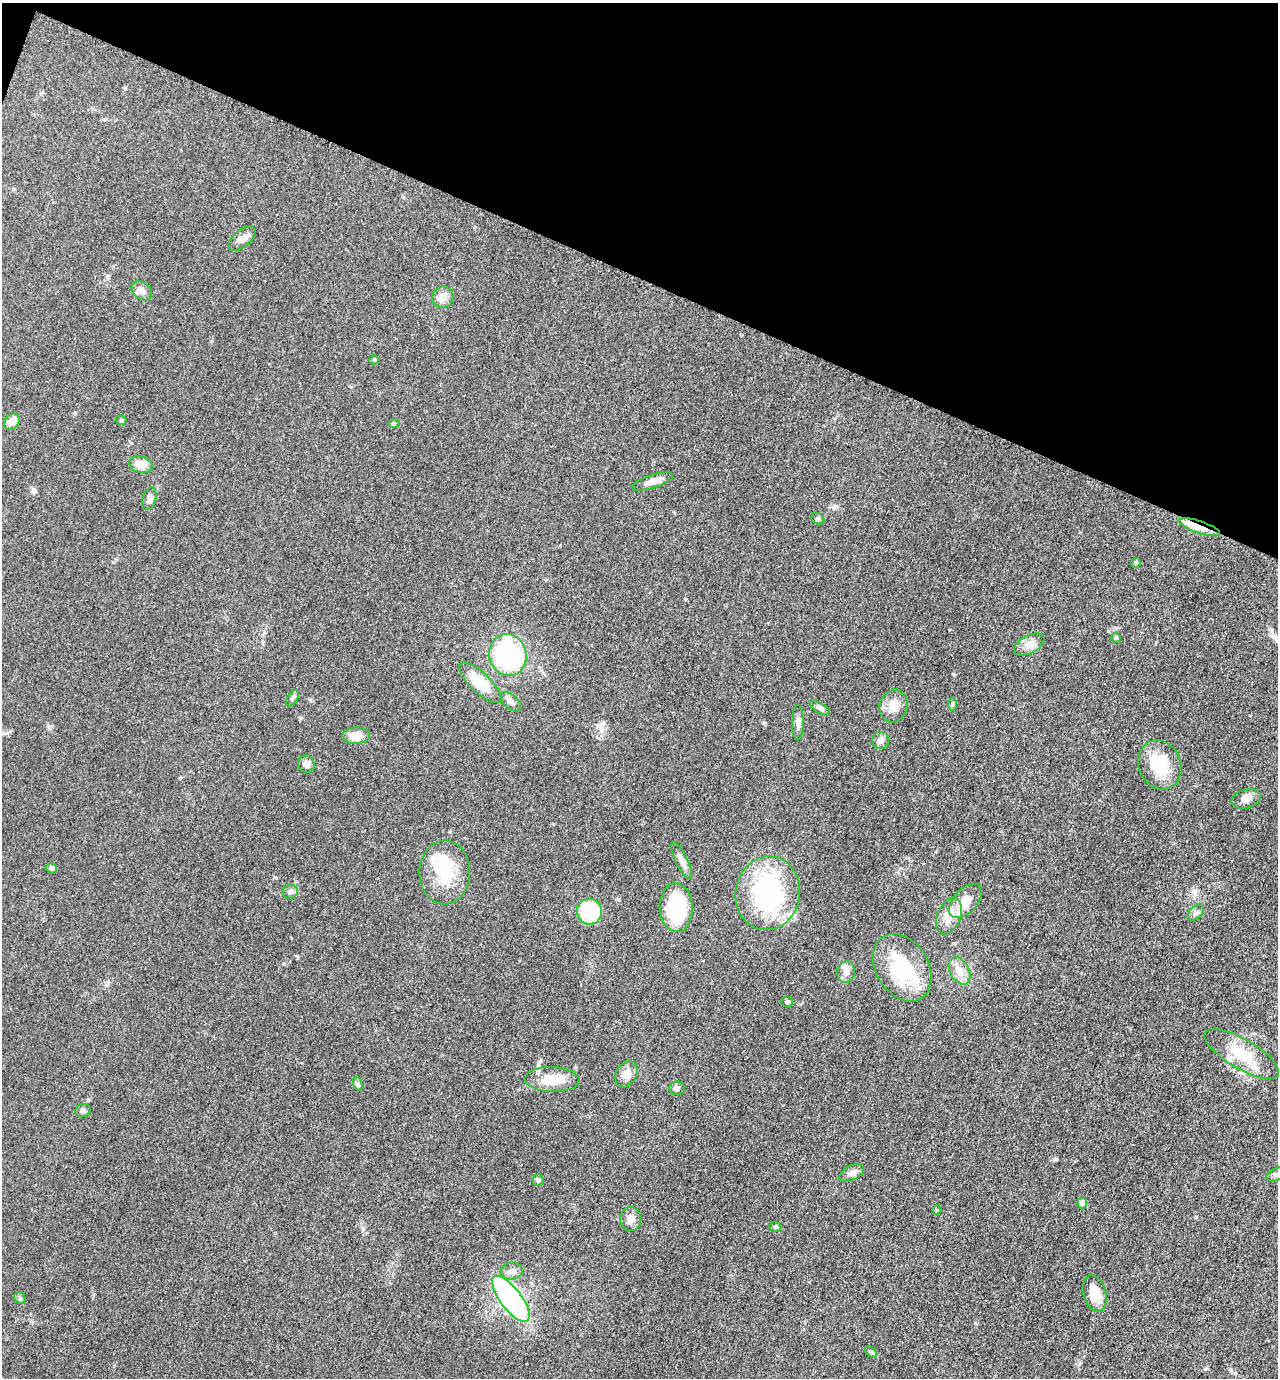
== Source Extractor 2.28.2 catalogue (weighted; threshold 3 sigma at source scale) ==
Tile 2 of 4 x 4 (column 2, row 1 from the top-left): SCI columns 1554-2829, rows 4138-5513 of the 5530 x 5520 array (HDU 1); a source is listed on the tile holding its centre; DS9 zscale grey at full resolution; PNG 1280 x 1380 px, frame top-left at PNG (2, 3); each listed source drawn as its Kron ellipse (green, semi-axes under 4 px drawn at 4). Shown black and unused: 20% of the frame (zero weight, under 3 of 5 exposures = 1% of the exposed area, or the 3 px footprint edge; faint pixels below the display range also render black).
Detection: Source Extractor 2.28.2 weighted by HDU 2 'WHT'; one run over the whole footprint, this tile lists its part. Background 0.0497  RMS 0.0056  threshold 0.025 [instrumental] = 3 sigma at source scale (4.5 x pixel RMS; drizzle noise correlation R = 1.50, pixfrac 1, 0.05/0.05 arcsec/px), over >= 5 px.
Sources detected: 63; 3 inside a brighter listed object's ellipse — not listed separately; the other 60 listed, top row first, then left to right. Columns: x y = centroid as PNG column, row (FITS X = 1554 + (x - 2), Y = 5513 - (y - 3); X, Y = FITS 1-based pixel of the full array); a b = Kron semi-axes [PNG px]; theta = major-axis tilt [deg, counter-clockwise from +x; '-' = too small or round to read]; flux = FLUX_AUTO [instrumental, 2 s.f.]
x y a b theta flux
242 239 16 8 41 3.6
142 291 11 8 -38 3.7
443 297 11 10 - 5.3
374 360 5 4 - 0.6
121 420 5 5 - 0.71
12 422 9 7 52 5.2
394 424 6 4 1 0.74
141 465 12 8 -14 7.3
652 481 21 6 18 4.4
149 499 11 6 73 2.3
818 519 7 5 -28 1.3
1200 527 21 6 -19 7
1136 563 5 4 - 0.69
1116 638 5 5 - 0.77
1029 645 17 8 28 4.4
508 655 21 18 -80 68
480 683 27 10 -43 18
292 698 9 5 57 1.4
510 702 12 7 -42 2.6
952 704 6 4 89 0.82
894 706 16 14 73 7.2
820 708 11 5 -33 1.9
798 722 18 6 -89 2.9
356 736 14 8 5 8.2
881 740 8 8 - 2.2
306 764 9 8 - 2.9
1160 765 25 21 -67 20
1246 799 15 9 15 3.8
682 861 20 6 -64 3.2
51 868 6 5 - 1.6
445 872 32 25 90 26
290 892 7 7 - 2.2
768 893 37 32 79 76
965 901 20 12 47 9.5
676 908 24 16 -87 40
589 912 13 12 - 35
1196 913 10 6 43 1.8
949 916 19 11 69 9.5
902 968 36 26 -58 37
959 971 15 9 -61 6.3
846 972 11 9 80 3.3
787 1002 6 5 - 0.86
1242 1054 42 14 -30 19
626 1074 14 10 59 5.3
552 1079 28 12 -2 13
358 1084 7 4 -71 1
677 1088 8 6 6 1.9
83 1111 8 6 18 1.6
852 1173 13 7 27 2.6
1276 1174 10 6 24 1.8
538 1180 5 5 - 0.98
1082 1203 5 5 - 7.3
936 1210 5 3 - 0.51
631 1219 12 10 -82 3.8
775 1227 6 5 - 0.94
512 1271 11 8 6 3.1
1095 1294 19 11 -75 11
20 1298 6 5 - 0.98
511 1299 27 10 -53 110
871 1352 7 4 -44 0.86
Overlapping masked pixels (flux is a lower limit): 1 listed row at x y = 1200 527
Isophote crosses this tile's border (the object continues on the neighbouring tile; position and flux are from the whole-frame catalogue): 1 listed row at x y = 1276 1174
Unlisted compact peaks at least as high as the median listed source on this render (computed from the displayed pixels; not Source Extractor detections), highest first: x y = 1055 1159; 953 674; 833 507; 34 490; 685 599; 1206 1368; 949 630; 297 956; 1080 1363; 301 718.